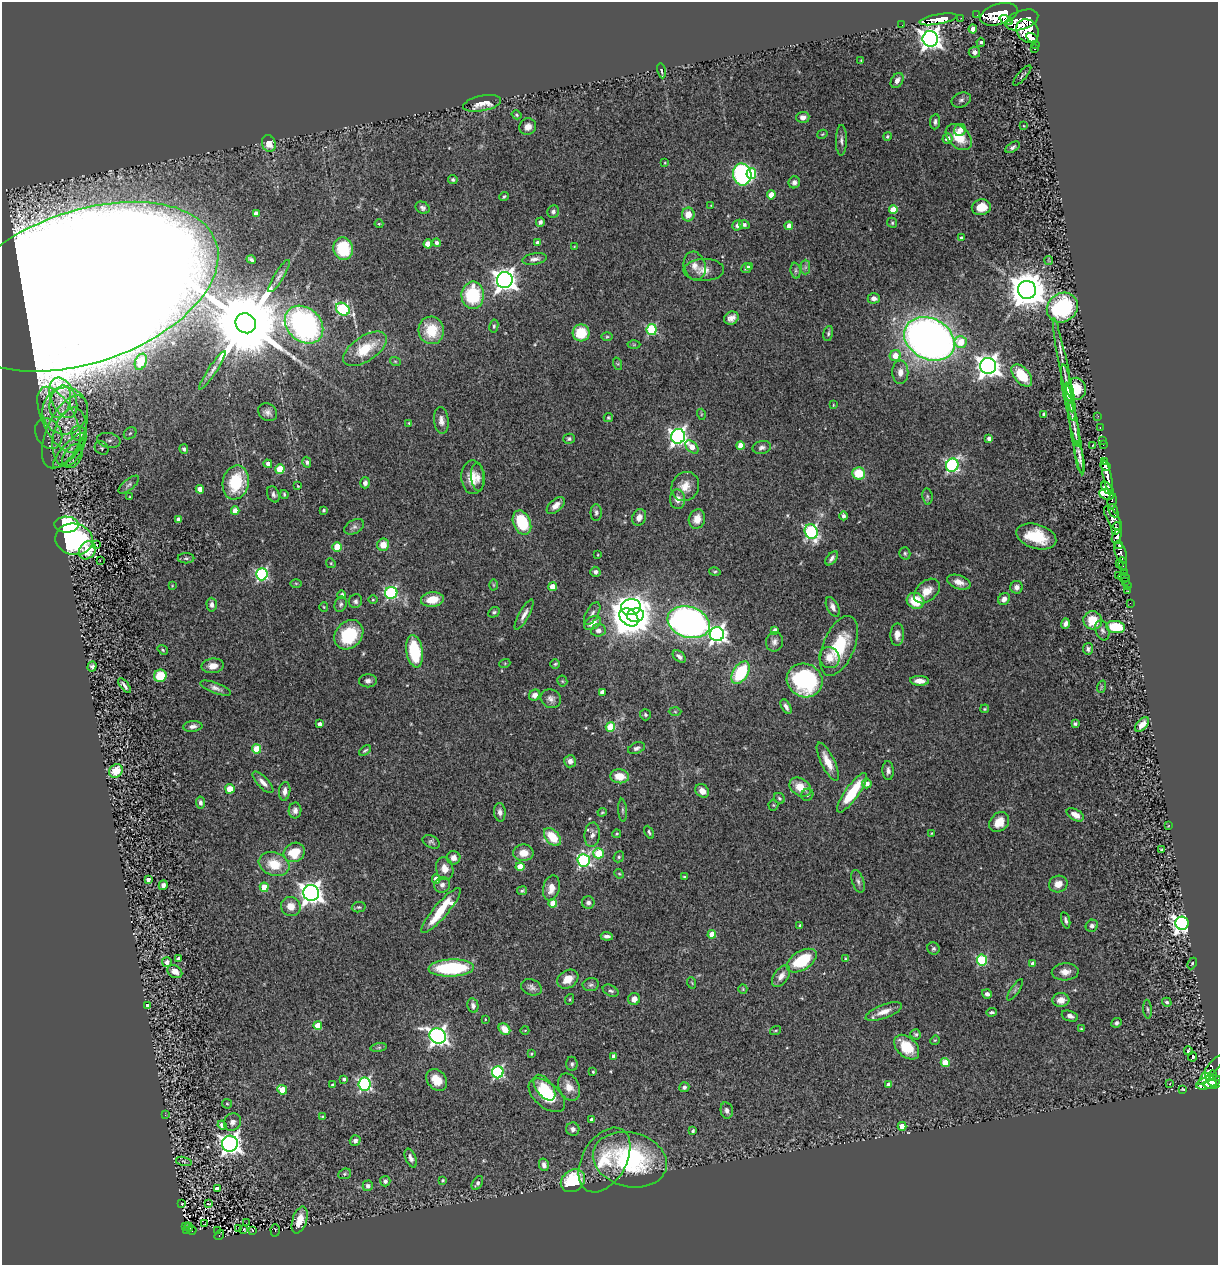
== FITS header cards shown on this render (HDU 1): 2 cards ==
NAXIS1  =                 1216
NAXIS2  =                 1263

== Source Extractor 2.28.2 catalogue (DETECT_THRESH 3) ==
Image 1216 x 1263 px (HDU 1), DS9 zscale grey, 1 PNG px = 1 image px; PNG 1220 x 1267 px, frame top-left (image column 1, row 1263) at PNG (2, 2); each listed source drawn as its Kron ellipse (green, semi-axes under 4 px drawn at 4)
Background 0.892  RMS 0.056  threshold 0.167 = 3 sigma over >= 5 px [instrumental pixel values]
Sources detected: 441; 1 with non-positive FLUX_AUTO (blend fragments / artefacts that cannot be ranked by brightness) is neither listed nor drawn; the other 440 listed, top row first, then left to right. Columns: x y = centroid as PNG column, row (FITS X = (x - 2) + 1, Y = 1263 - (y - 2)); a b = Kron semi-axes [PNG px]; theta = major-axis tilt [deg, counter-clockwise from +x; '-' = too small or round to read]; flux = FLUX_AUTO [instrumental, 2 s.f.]
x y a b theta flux
999 14 19 10 17 5900
977 15 2 2 - 9
961 18 2 2 - 17
938 19 19 5 10 3900
1006 20 7 4 -22 570
1022 20 17 9 19 3200
902 25 2 2 - 11
973 29 4 4 - 43
1027 31 12 10 -52 2100
1032 38 6 3 -35 590
930 39 8 7 - 2800
981 42 4 4 - 7.1
1035 44 3 3 - 16
1035 49 3 3 - 87
974 52 6 5 - 18
861 60 3 2 - 3
661 71 7 3 -78 5.1
1022 75 13 3 49 6.4
897 80 8 5 58 18
961 100 10 7 24 12
482 103 19 7 11 58
517 115 5 4 - 5.3
803 117 6 5 - 18
935 122 8 5 84 10
1024 126 2 2 - 2.4
528 127 9 8 - 24
960 130 6 5 - 24
822 134 5 4 - 4
887 136 4 4 - 5.6
959 137 15 10 -43 100
947 139 5 5 - 29
841 140 15 5 89 16
269 143 8 6 -69 71
1012 147 8 4 31 9.2
665 163 4 2 - 2.8
742 174 11 9 -79 710
751 174 5 5 - 190
453 180 5 4 - 7.3
794 182 6 5 - 14
771 195 4 4 - 58
504 196 5 3 - 5.7
711 205 2 2 - 2.2
981 207 9 8 - 79
423 208 7 5 -29 10
893 210 4 4 - 77
553 212 6 6 - 11
256 214 4 4 - 39
688 214 7 6 - 42
540 222 4 4 - 12
892 223 5 4 - 5.3
379 224 4 4 - 3.8
738 225 6 5 - 14
744 225 5 4 - 9
789 226 4 4 - 37
961 238 4 3 - 6.6
437 243 4 4 - 13
537 243 4 3 - 15
428 244 4 4 - 56
574 247 3 2 - 2.8
343 249 11 9 -76 170
251 259 5 3 - 6.7
534 259 12 5 10 17
1049 260 5 3 - 3
695 266 14 11 -74 33
750 266 4 3 - 6.5
805 267 7 4 89 9.5
746 268 5 5 - 12
704 270 20 11 2 42
796 271 8 5 -85 7.7
279 276 18 5 58 16
505 280 8 8 - 3100
85 287 139 76 19 57000
1027 290 9 9 - 11000
473 295 14 11 88 240
874 298 6 5 - 19
1062 308 16 14 35 380
343 309 7 6 - 430
731 318 7 6 - 22
246 323 10 9 - 65000
304 325 21 16 -43 1000
494 326 6 4 80 6.2
431 330 14 12 -77 120
652 330 5 5 - 320
581 333 8 8 - 110
828 333 8 4 74 7
607 337 6 4 1 5
929 339 26 20 -28 3400
961 342 6 6 - 93
634 345 6 4 0 4.6
365 349 25 12 33 120
895 356 6 5 - 57
395 361 5 3 - 3.8
141 362 8 5 68 42
618 364 6 4 -71 5.7
1063 365 48 3 -79 38
988 366 8 8 - 3300
212 370 23 4 57 20
900 372 12 8 90 28
1022 375 13 7 -49 130
1076 389 11 10 - 95
1068 393 28 5 -80 37
63 398 21 12 -67 77
60 401 16 10 73 49
833 405 3 3 - 3.1
65 411 23 22 - 170
268 412 10 8 -36 18
701 414 5 3 - 3.6
1044 414 4 3 - 7.5
1072 415 32 3 -79 24
1098 416 2 2 - 3.4
608 417 5 4 - 4.3
59 420 36 16 -63 190
441 421 13 7 -84 22
409 423 3 3 - 4.1
1100 428 3 2 - 15
65 432 39 18 66 200
79 433 8 7 - 54
130 433 7 5 42 8.4
49 434 16 12 -60 60
678 436 7 7 - 1500
70 437 30 16 78 160
1076 437 38 4 -80 30
989 438 4 3 - 15
569 439 6 5 - 7.4
109 440 12 7 -11 18
1102 441 3 2 - 22
1093 445 4 3 - 2.9
1103 445 2 2 - 8.9
740 446 4 4 - 49
692 447 8 5 -48 43
762 447 9 6 11 14
102 448 7 6 - 9.2
184 449 5 4 - 9.9
70 450 23 7 47 42
72 456 13 9 58 27
1079 457 16 4 -79 21
1105 461 4 4 - 380
307 462 5 4 - 8.5
268 464 4 4 - 17
952 465 7 6 - 770
1105 466 5 4 - 490
280 469 4 4 - 140
858 473 6 6 - 110
473 477 17 11 -87 57
478 477 14 6 -85 22
1107 477 17 4 -77 1100
236 482 17 13 79 160
365 483 5 4 - 20
129 485 12 5 39 11
298 486 3 2 - 2.6
685 486 15 13 58 50
1107 488 7 4 -49 460
200 489 4 4 - 40
273 494 8 6 -63 13
284 494 4 3 - 5.6
1106 494 8 5 -19 400
927 496 8 5 -83 7.9
130 497 3 2 - 3
677 499 10 7 -88 27
1112 501 7 4 81 460
556 505 11 6 42 25
324 510 4 3 - 5.6
235 511 4 4 - 42
1113 511 7 4 -68 340
596 513 8 5 90 9.3
843 516 4 3 - 11
639 517 8 6 63 23
697 519 10 8 71 40
1113 519 14 6 -57 930
179 520 4 4 - 32
522 523 13 8 -67 180
66 525 12 8 -2 380
354 527 11 6 28 13
1116 529 6 4 81 850
811 532 7 6 - 660
1036 536 20 12 -17 140
1117 536 7 4 63 1100
74 539 19 15 -10 500
97 545 3 3 - 8.8
383 545 6 6 - 46
1119 545 4 3 - 360
337 547 5 4 - 120
87 550 9 8 - 63
905 553 6 5 - 6.6
1121 553 11 5 -72 1100
598 555 3 2 - 3.3
186 558 8 5 0 7.3
832 558 8 4 51 13
100 560 3 2 - 5.7
331 563 5 4 - 4.5
1119 563 2 2 - 100
1123 564 7 3 -85 160
595 572 5 5 - 12
715 572 6 4 -13 5.1
1124 572 4 3 - 130
262 574 6 5 - 590
1119 576 3 3 - 4.2
1124 577 6 2 -18 9.9
959 582 12 6 -19 29
1126 582 3 3 - 32
296 583 6 4 -1 4.5
493 585 5 3 - 3.7
172 586 2 2 - 2.8
1127 586 2 2 - 6.7
552 587 4 4 - 65
1016 587 6 6 - 17
927 591 15 10 41 49
1128 591 2 2 - 13
391 593 6 6 - 540
342 595 4 3 - 9.5
432 599 11 7 7 71
1004 599 6 5 - 22
373 600 4 3 - 3.5
355 601 7 6 - 11
915 601 9 7 -25 120
1130 603 2 2 - 11
341 604 8 6 68 9.1
212 605 7 5 -86 15
324 607 4 4 - 4.1
631 607 10 8 8 1600
833 607 10 5 -63 19
494 612 6 4 27 7.2
592 613 12 6 60 16
524 614 17 5 61 22
635 615 8 6 9 1300
629 617 10 7 -41 8200
1093 620 9 9 - 83
689 622 21 15 -18 1800
592 623 9 6 29 37
1065 624 5 4 - 16
1116 627 9 6 -8 170
598 630 7 6 - 15
775 630 4 4 - 18
1102 630 10 6 -72 14
717 634 7 7 - 1500
349 635 16 13 47 210
897 635 11 6 87 30
774 642 10 8 77 19
839 646 32 15 68 190
1088 649 6 5 - 9.9
163 650 5 3 - 4.6
415 651 16 8 -81 200
679 657 7 5 -40 14
829 658 11 10 - 43
505 663 5 3 - 3.5
555 664 5 4 - 4.8
92 666 5 4 - 10
213 666 11 7 7 35
740 673 12 7 57 240
160 676 6 6 - 110
805 680 18 16 -27 470
368 681 9 6 -1 14
562 681 5 5 - 5.7
920 681 9 5 -2 31
124 685 9 3 -51 12
1101 687 6 4 72 4.5
216 688 16 5 -20 18
602 692 4 4 - 20
535 695 6 5 - 17
551 699 10 9 - 19
786 707 8 4 -61 15
985 709 4 3 - 4.2
675 712 6 4 -2 5.1
645 715 5 5 - 7
320 724 4 4 - 20
1075 724 4 3 - 7.9
1142 725 9 5 47 33
193 726 9 5 6 16
610 727 4 4 - 180
636 748 9 5 22 11
257 749 4 4 - 140
365 750 7 3 36 6.2
570 761 6 6 - 19
828 762 21 6 -64 57
116 771 7 6 - 87
888 771 9 5 -87 14
620 776 9 7 -6 69
263 782 14 5 -46 23
867 783 5 4 - 27
800 787 11 8 -34 61
230 789 5 4 - 81
285 791 9 5 83 20
702 791 7 6 - 32
852 793 24 7 54 170
807 795 6 5 - 8.9
779 798 6 5 - 6.7
200 802 6 4 -82 11
773 805 5 5 - 4.4
295 810 8 6 87 15
623 810 11 4 -87 7.8
500 812 9 5 -85 14
602 812 4 4 - 4.3
1075 815 9 5 -30 31
999 822 11 8 46 58
1168 826 4 2 - 2.5
649 832 7 4 -61 6.6
931 833 4 2 - 2.8
617 834 4 3 - 4.3
592 835 12 7 84 22
552 837 10 6 -50 97
431 842 9 6 -26 9.7
1162 849 4 3 - 6
294 852 11 9 27 96
523 853 10 8 0 45
598 853 5 5 - 200
619 857 6 5 - 6.5
454 858 7 7 - 21
584 860 6 6 - 630
274 864 15 11 -19 97
520 867 4 4 - 72
445 869 11 8 -75 34
619 874 5 4 - 4.5
684 877 3 3 - 4.8
436 879 4 4 - 33
148 880 4 4 - 18
858 881 11 6 -72 14
1058 884 9 8 - 38
163 885 5 4 - 16
442 885 8 7 - 16
264 887 4 4 - 82
551 888 13 8 77 41
522 891 5 3 - 6.3
311 893 8 8 - 3100
553 903 4 4 - 85
588 903 6 6 - 14
291 906 10 9 - 41
359 907 7 5 10 6.6
441 910 29 7 49 140
1066 920 8 4 -74 9.7
1182 923 7 6 - 2000
800 926 3 3 - 6.1
1092 926 6 5 - 12
712 934 4 4 - 80
607 936 6 3 -5 12
933 949 6 6 - 8
179 959 4 4 - 22
845 959 3 2 - 4.3
982 960 5 5 - 310
802 961 16 9 31 170
167 962 5 5 - 19
1192 963 6 4 63 4.8
1033 964 4 4 - 20
451 968 23 8 2 340
175 972 8 6 -32 41
1065 972 13 8 2 33
781 976 12 7 56 27
568 979 11 8 32 49
692 983 6 3 -71 3.7
591 985 8 6 10 10
531 987 11 8 -23 16
743 989 5 4 - 4.1
1015 990 12 4 55 8.2
611 991 8 5 -26 9.3
987 994 5 4 - 15
570 999 5 3 - 4.2
634 999 6 6 - 27
1061 1000 8 7 - 34
1167 1002 5 4 - 8.1
147 1005 4 4 - 14
473 1006 7 5 -78 14
1147 1009 9 4 -85 8.6
884 1012 19 7 20 40
992 1012 5 3 - 6.7
1070 1016 8 5 -19 17
485 1019 2 2 - 2.8
1117 1023 5 4 - 9.2
318 1025 4 4 - 76
504 1029 6 5 - 57
1081 1029 3 3 - 4.3
525 1030 4 3 - 3.3
776 1030 6 3 19 3.7
916 1034 5 5 - 6.7
438 1036 8 7 - 1800
935 1040 5 4 - 3.7
907 1047 15 9 -43 90
379 1048 8 4 8 7.9
1188 1051 4 3 - 15
531 1054 3 3 - 5.4
614 1056 4 4 - 21
1192 1057 5 4 - 27
945 1063 4 4 - 91
572 1064 7 5 -84 9
1211 1069 19 5 51 180
498 1072 6 5 - 550
593 1072 3 3 - 4.2
1212 1075 4 3 - 390
344 1079 4 3 - 9.2
437 1080 12 9 -48 63
1211 1080 8 4 -56 820
1208 1082 13 6 19 1400
365 1084 6 6 - 670
889 1084 4 4 - 23
1170 1084 3 2 - 2.9
1213 1084 9 4 6 410
332 1085 3 3 - 5
569 1087 14 10 -64 43
684 1087 5 4 - 11
544 1088 15 8 -54 54
1183 1089 3 2 - 3.6
282 1090 5 4 - 82
547 1095 21 12 -40 160
227 1104 5 4 - 4.9
727 1110 8 6 -77 16
165 1115 3 3 - 5.1
322 1117 4 4 - 6.1
591 1119 4 4 - 11
232 1122 9 8 - 18
222 1125 4 4 - 22
902 1126 4 4 - 42
573 1129 7 6 - 14
693 1131 4 3 - 6.2
355 1141 5 5 - 14
230 1144 8 8 - 2300
411 1158 10 5 -67 16
604 1160 35 22 60 170
630 1160 37 27 -14 550
184 1161 8 3 -14 5.5
544 1165 6 5 - 16
345 1174 7 5 21 6.8
443 1180 4 3 - 5.5
385 1181 5 5 - 11
573 1181 13 10 34 220
477 1183 7 4 56 13
368 1186 5 5 - 15
217 1189 4 4 - 21
182 1204 3 3 - 2.9
208 1204 4 3 - 63
300 1220 14 7 72 55
246 1223 2 2 - 4.8
205 1224 3 2 - 3.1
185 1226 4 3 - 19
189 1227 5 3 - 16
238 1229 3 2 - 3
244 1229 3 3 - 5.7
218 1230 3 2 - 7.8
252 1230 3 2 - 2.6
275 1230 6 4 -86 25
186 1231 3 3 - 96
192 1231 4 3 - 6.8
219 1235 5 3 - 40
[1 non-positive-flux detection neither listed nor drawn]